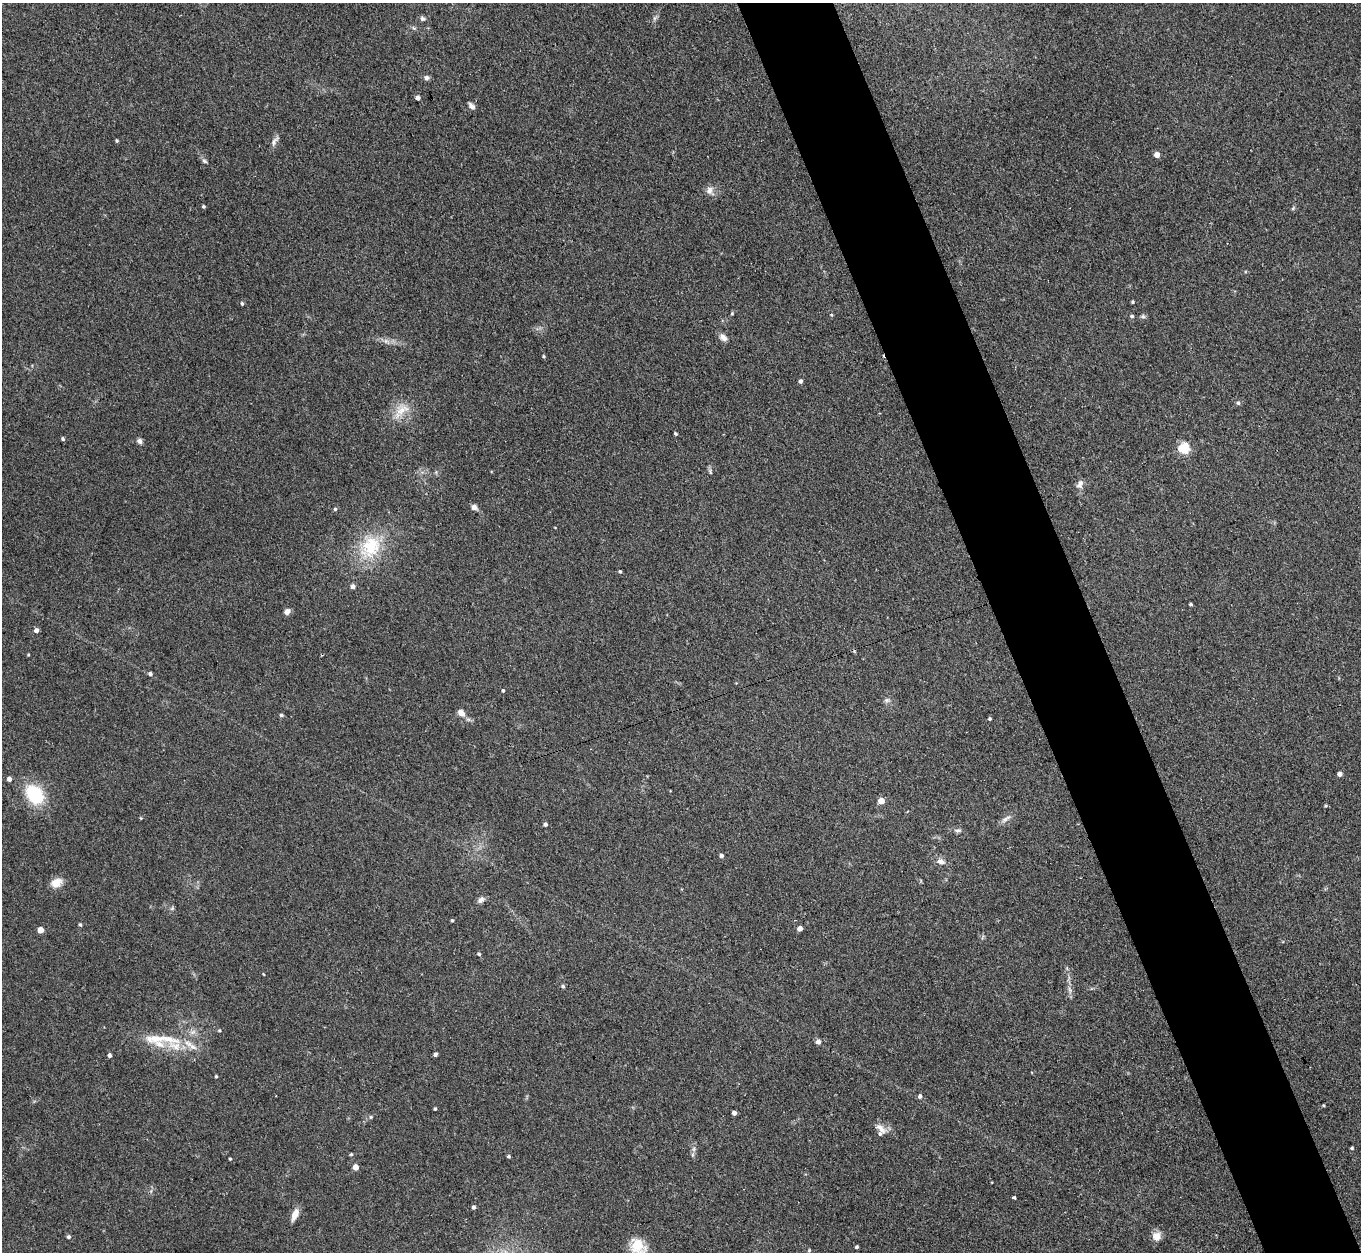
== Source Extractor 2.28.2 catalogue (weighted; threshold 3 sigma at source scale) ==
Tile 6 of 4 x 4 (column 2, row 2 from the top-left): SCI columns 1397-2755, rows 2810-4059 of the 5509 x 5488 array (HDU 1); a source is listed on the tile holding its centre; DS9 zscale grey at full resolution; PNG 1363 x 1254 px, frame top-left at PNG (2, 3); no overlay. Shown black and unused: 7% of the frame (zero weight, under 3 of 4 exposures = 5% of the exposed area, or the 3 px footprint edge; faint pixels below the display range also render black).
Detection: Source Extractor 2.28.2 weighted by HDU 2 'WHT'; one run over the whole footprint, this tile lists its part. Background 0.33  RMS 0.0096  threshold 0.0431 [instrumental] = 3 sigma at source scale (4.5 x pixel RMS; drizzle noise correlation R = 1.50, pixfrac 1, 0.05/0.05 arcsec/px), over >= 5 px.
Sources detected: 93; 1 cosmic-ray / hot-pixel residue — not listed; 3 inside a brighter listed object's ellipse — not listed separately; the other 89 listed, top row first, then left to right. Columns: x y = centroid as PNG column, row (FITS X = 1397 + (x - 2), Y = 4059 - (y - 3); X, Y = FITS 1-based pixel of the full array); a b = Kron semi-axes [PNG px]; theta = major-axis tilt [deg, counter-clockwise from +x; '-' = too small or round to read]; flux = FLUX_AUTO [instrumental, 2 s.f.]
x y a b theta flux
655 18 7 4 71 2
423 19 7 6 - 2.5
414 28 7 4 -34 1.5
426 78 7 6 - 2.8
418 98 4 4 - 3.9
471 106 9 5 -43 3.4
117 141 4 3 - 1.3
274 142 14 5 67 3.9
1157 155 4 4 - 8
204 161 8 5 -28 1.9
709 190 10 8 83 5
203 206 4 4 - 1.3
1293 208 6 4 47 1.3
1132 302 3 3 - 1.2
242 303 5 4 - 1.4
732 313 5 3 - 0.87
1132 316 5 4 - 1.8
1143 316 6 6 - 1.8
723 337 11 7 -44 4.5
386 341 7 5 -45 2.7
544 356 4 3 - 1.1
800 381 5 4 - 2.2
1238 403 6 4 78 2.1
402 410 20 12 33 15
675 434 4 3 - 1.3
63 439 5 4 - 1.5
139 441 7 5 -49 3.1
1184 448 5 5 - 82
710 472 9 3 -78 1.7
1080 484 12 7 74 4.7
474 507 7 6 - 3.8
335 509 4 4 - 1.4
370 547 35 27 58 47
620 571 4 3 - 1.2
353 586 5 5 - 3.5
1191 604 3 3 - 1.4
287 611 7 6 - 4.1
36 630 5 5 - 3.7
28 655 4 3 - 0.82
150 674 5 4 - 2.4
503 690 4 3 - 1.3
887 700 6 6 - 2.3
461 713 10 7 -42 6.1
281 715 5 4 - 1.7
990 719 4 4 - 1.3
1340 774 4 4 - 4.7
9 779 5 5 - 3.5
35 794 26 19 -53 43
881 801 5 4 - 14
1006 818 16 5 37 4.4
545 824 4 4 - 2.6
958 830 10 5 1 2.7
721 856 4 4 - 2.8
941 862 10 7 -16 4.9
56 883 14 10 31 10
481 900 10 7 49 3.7
172 908 6 5 - 1.6
452 920 4 3 - 1.1
80 925 4 4 - 1.4
800 928 4 4 - 6.3
40 930 5 4 - 10
479 954 5 4 - 1.3
563 986 5 4 - 1.7
1069 989 9 3 -71 2.4
219 1030 5 5 - 1.2
160 1039 65 12 -3 38
818 1042 5 5 - 4.4
435 1054 4 4 - 2.1
109 1055 4 4 - 2.7
216 1076 4 3 - 1.2
920 1096 6 5 - 2.5
1323 1105 3 3 - 0.9
435 1109 3 3 - 1.4
734 1113 4 4 - 3.8
881 1128 18 8 -42 7.3
1352 1148 4 3 - 1
694 1149 7 4 89 2.3
351 1154 4 3 - 1.2
509 1156 4 4 - 1.5
230 1159 3 3 - 1.1
355 1167 5 5 - 8.1
1014 1198 4 3 - 1.5
473 1207 4 4 - 2.1
295 1214 15 6 67 8.8
1157 1236 11 10 - 7.8
68 1237 5 5 - 1.8
638 1246 22 16 -45 21
857 1247 3 3 - 1.5
809 1250 5 3 - 0.87
Isophote crosses this tile's border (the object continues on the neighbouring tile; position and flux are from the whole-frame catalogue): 1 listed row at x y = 638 1246